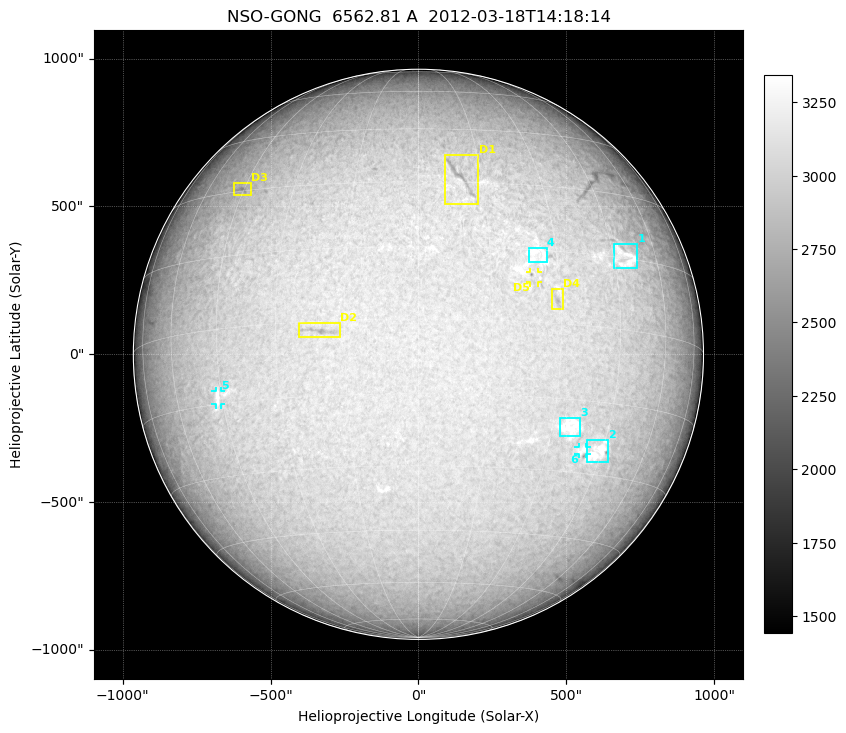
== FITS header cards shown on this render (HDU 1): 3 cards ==
TELESCOP= 'NSO-GONG'           / NSO/GONG Network
WAVELNTH=             6562.808 / [A] exact wavelength of obs
DATE-OBS= '2012-03-18T14:18:14' / Observation start date and time (UTC)

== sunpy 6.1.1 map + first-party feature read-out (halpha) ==
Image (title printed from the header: NSO-GONG  6562.81 A  2012-03-18T14:18:14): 2048 x 2048 px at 1.07 arcsec/px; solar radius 964 arcsec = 900 px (full disc in frame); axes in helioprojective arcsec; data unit not stated in the header (colour bar unlabelled)
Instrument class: HALPHA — H-alpha (6563 A) chromospheric image
Bright regions (plage): reference = the median radial profile (limb darkening/brightening removed); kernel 17 px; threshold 5 sigma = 166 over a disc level ~3015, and >= 1.075x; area >= 63 px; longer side >= 22 px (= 24 arcsec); searched inside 0.97 R_sun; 6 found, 6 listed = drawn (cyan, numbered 1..; 2 of them under ~29 arcsec drawn as corner ticks so the feature stays visible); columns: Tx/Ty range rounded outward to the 5 arcsec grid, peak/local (2 s.f.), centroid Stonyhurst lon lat
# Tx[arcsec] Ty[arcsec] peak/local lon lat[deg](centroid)
1 660..740 290..375 1.2 +48 +15
2 565..640 -365..-290 1.2 +44 -25
3 475..545 -280..-215 1.2 +35 -20
4 370..435 310..360 1.1 +26 +14
5 -690..-665 -170..-120 1.1 -46 -14
6 540..570 -340..-310 1.1 +39 -25
Dark features (filaments and sunspots): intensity divided by the median radial (limb-darkening) profile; local-median window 148 px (8% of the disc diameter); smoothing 5 px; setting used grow <= 0.95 with closing radius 7 px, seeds <= 0.88 or >= 162 px of the 54-px (= 58 arcsec) line detector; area >= 63 px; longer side >= 22 px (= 24 arcsec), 11 px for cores <= 0.7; searched inside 0.97 R_sun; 5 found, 5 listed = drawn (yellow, D1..; 1 of them under ~29 arcsec drawn as corner ticks so the feature stays visible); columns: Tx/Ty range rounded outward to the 5 arcsec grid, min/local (2 s.f., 1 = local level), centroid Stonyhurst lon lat
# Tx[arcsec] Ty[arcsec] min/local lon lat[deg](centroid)
D1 90..205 505..675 0.85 +10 +32
D2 -405..-265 55..105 0.85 -20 -2
D3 -625..-565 535..580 0.87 -46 +31
D4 450..490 150..225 0.89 +29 +5
D5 375..405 240..280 0.84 +24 +9
Off-limb: outside the limb everything is below the colour-scale floor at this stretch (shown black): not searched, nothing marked